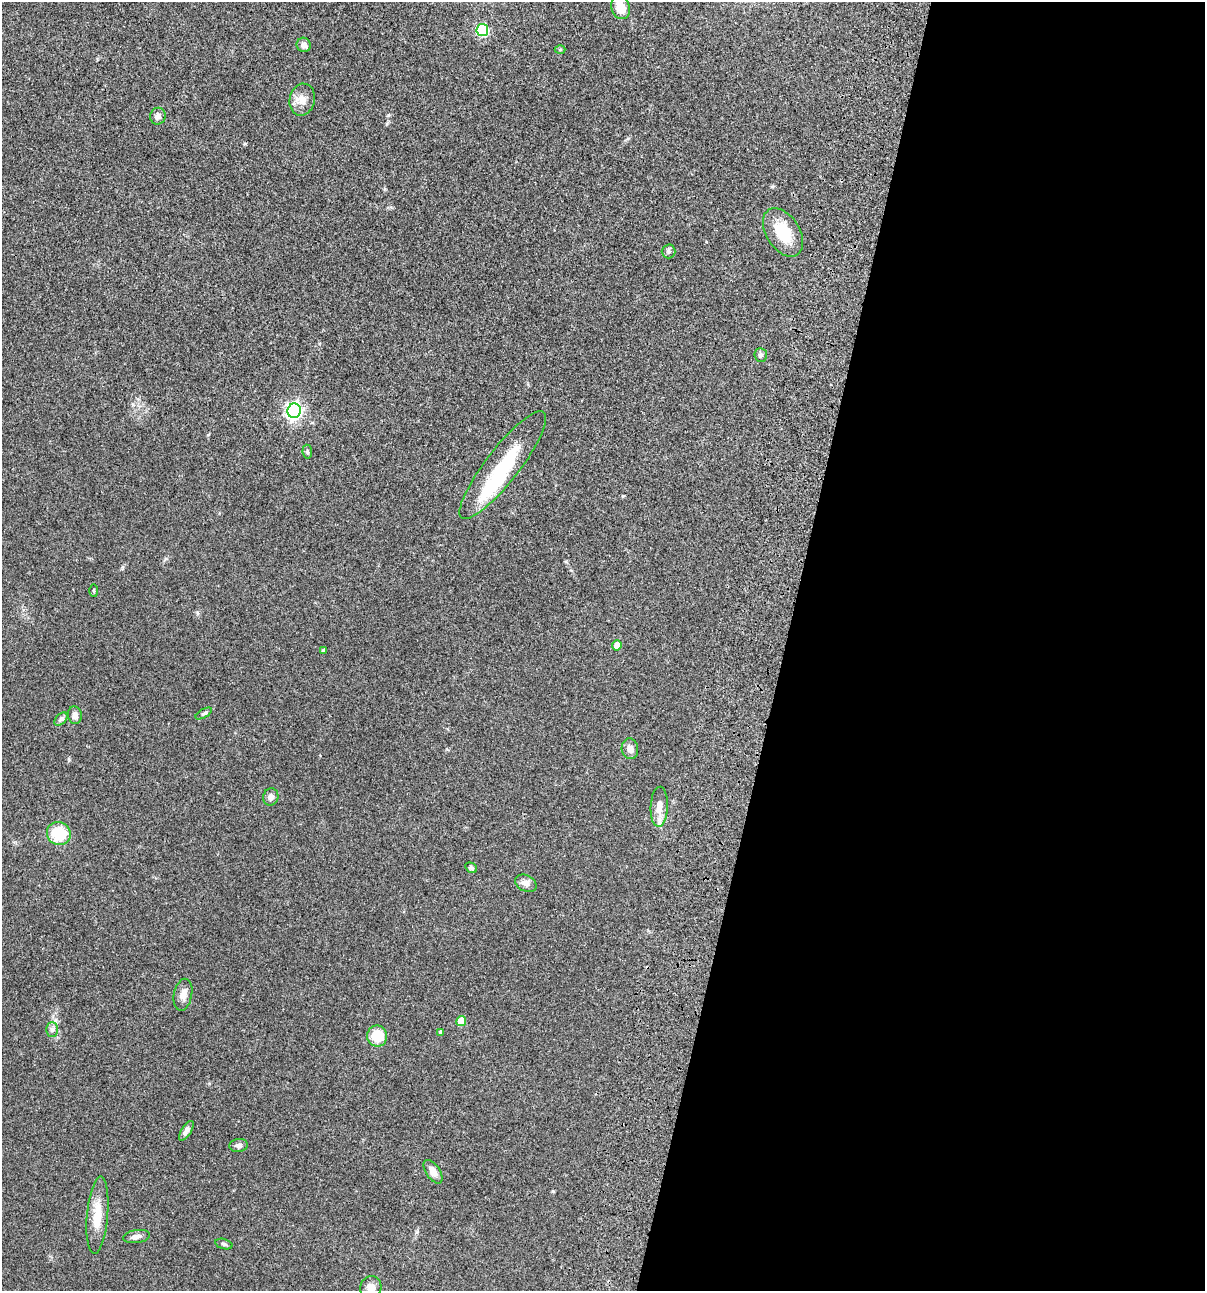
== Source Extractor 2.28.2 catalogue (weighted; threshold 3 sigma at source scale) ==
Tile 12 of 4 x 4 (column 4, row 3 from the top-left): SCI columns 3844-5046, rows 1408-2696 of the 5404 x 5390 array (HDU 1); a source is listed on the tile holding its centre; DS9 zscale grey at full resolution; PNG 1207 x 1293 px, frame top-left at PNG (2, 2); each listed source drawn as its Kron ellipse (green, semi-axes under 4 px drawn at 4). Shown black and unused: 35% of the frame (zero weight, under 3 of 4 exposures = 9% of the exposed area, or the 3 px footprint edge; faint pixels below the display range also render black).
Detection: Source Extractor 2.28.2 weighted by HDU 2 'WHT'; one run over the whole footprint, this tile lists its part. Background 0.046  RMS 0.0055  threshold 0.0249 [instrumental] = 3 sigma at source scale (4.5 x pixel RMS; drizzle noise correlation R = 1.50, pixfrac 1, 0.05/0.05 arcsec/px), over >= 5 px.
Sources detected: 39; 2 inside a brighter object's white glare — neither listed nor drawn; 1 inside a brighter listed object's ellipse — not listed separately; the other 36 listed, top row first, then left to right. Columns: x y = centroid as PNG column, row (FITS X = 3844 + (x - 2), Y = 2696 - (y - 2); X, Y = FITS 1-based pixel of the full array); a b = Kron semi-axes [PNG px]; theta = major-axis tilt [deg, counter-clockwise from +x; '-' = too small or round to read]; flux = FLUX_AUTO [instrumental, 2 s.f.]
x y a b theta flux
621 7 12 9 -72 8.4
482 30 6 6 - 45
304 45 7 7 - 2.2
560 50 5 3 - 0.64
302 100 16 12 78 5.1
158 116 8 7 - 2.5
783 232 27 17 -58 16
669 251 7 7 - 1.3
761 355 7 6 - 1.5
294 411 7 6 - 170
307 452 7 4 -83 0.75
503 465 67 16 52 33
94 591 6 3 -89 0.5
617 645 5 4 - 4.6
324 651 4 4 - 1
204 713 9 4 29 0.91
75 715 9 7 -83 2.1
61 719 8 5 45 1.3
630 749 10 8 -83 3
271 797 8 7 - 2.6
659 807 20 8 87 4.7
59 834 12 11 - 16
471 868 6 5 - 0.95
526 883 11 8 -27 3.1
183 995 16 9 78 3.6
461 1021 5 5 - 12
52 1030 7 6 - 1.6
440 1032 4 4 - 1
377 1036 10 10 - 12
186 1131 11 5 58 2
239 1145 9 6 7 1.7
433 1172 13 7 -56 4.4
97 1215 39 10 85 11
137 1236 13 6 8 2.5
224 1244 9 5 -16 1.1
371 1288 11 10 - 3.8
Isophote crosses this tile's border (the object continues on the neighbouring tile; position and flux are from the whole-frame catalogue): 2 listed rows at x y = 621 7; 371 1288
Unlisted compact peaks at least as high as the median listed source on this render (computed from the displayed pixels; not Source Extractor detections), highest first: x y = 388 115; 245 144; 553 1191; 623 496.